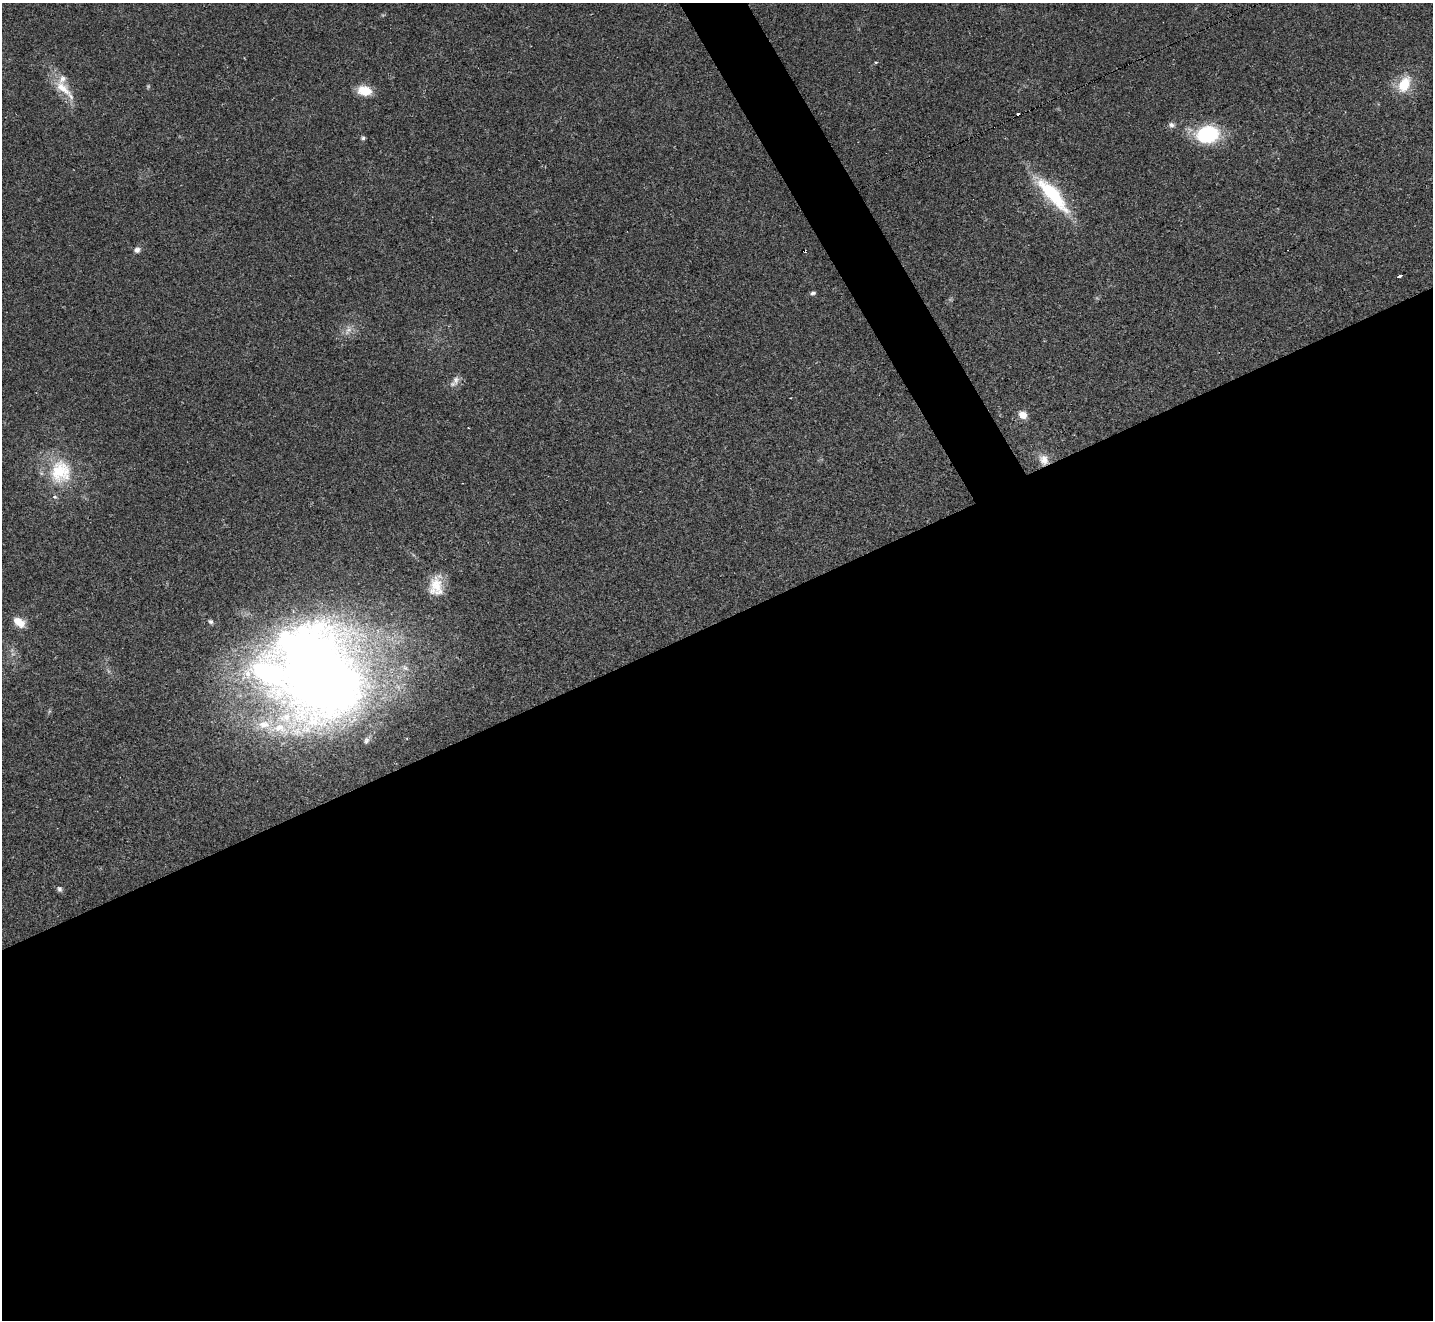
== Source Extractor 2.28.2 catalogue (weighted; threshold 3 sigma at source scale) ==
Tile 15 of 4 x 4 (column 3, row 4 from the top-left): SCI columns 2862-4292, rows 287-1604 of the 5722 x 5711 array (HDU 1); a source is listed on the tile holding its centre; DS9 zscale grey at full resolution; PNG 1435 x 1322 px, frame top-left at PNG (2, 3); no overlay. Shown black and unused: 55% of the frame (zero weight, under 2 of 3 exposures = <1% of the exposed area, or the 3 px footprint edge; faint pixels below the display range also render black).
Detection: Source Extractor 2.28.2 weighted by HDU 2 'WHT'; one run over the whole footprint, this tile lists its part. Background 0.0674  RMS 0.0061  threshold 0.0276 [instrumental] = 3 sigma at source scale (4.5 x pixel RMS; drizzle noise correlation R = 1.50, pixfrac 1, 0.05/0.05 arcsec/px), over >= 5 px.
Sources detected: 28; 2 cosmic-ray / hot-pixel residue — not listed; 5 inside a brighter listed object's ellipse — not listed separately; the other 21 listed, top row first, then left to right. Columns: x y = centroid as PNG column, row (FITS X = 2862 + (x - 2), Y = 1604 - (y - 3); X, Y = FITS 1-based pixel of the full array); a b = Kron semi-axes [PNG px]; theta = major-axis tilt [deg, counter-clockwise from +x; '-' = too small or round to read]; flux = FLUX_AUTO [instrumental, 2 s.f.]
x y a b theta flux
876 62 4 3 - 0.67
1404 84 17 11 64 16
63 88 30 12 -42 13
364 91 14 10 -10 12
1171 125 8 7 - 2.1
1207 134 20 15 10 49
363 138 5 5 - 1.1
1052 194 51 14 -49 41
137 250 7 7 - 2.2
1400 276 4 3 - 8.1
813 293 7 4 8 1.2
349 330 9 4 9 2.3
456 380 13 8 66 3.4
1023 415 10 8 -25 5.5
1044 460 15 12 -70 6.4
60 472 34 30 -87 33
436 586 27 16 86 14
19 622 17 10 -37 6.7
211 622 7 5 -42 1.2
319 672 111 84 -54 720
59 889 8 6 -72 1.5
Overlapping masked pixels (flux is a lower limit): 1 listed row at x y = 1044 460